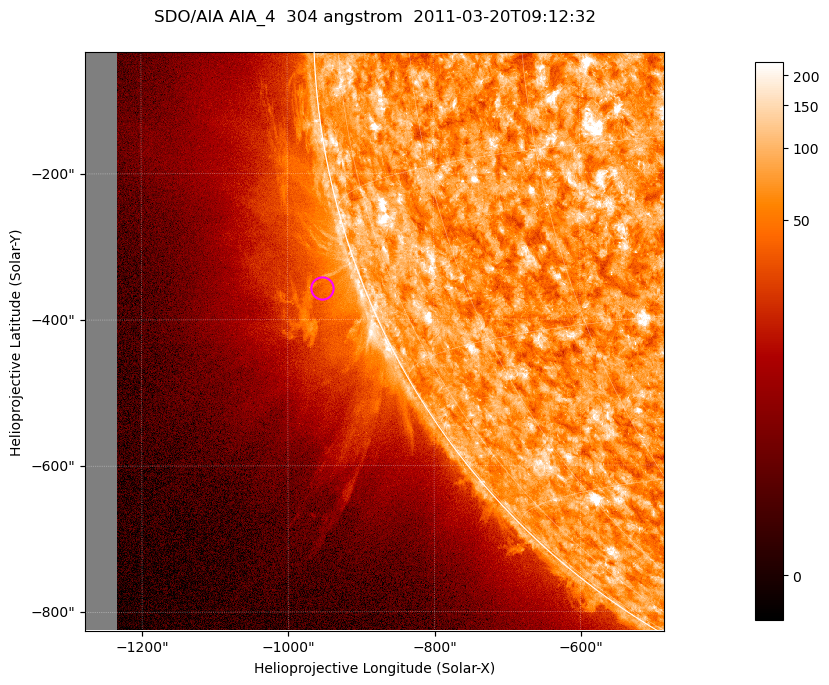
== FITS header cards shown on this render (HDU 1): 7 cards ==
TELESCOP= 'SDO/AIA '           / For AIA: SDO/AIA
INSTRUME= 'AIA_4   '           / For AIA: AIA_ATA1, AIA_ATA2, AIA_ATA3 or AIA_AT
WAVELNTH=                  304 / [angstrom] Wavelength
WAVEUNIT= 'angstrom'           / Wavelength unit: angstrom
DATE-OBS= '2011-03-20T09:12:32.123' / [ISO] Date when observation started; ISO 8
CTYPE1  = 'HPLN-TAN'           / CTYPE1; Typically HPLN
CTYPE2  = 'HPLT-TAN'           / CTYPE2; Typically HPLT

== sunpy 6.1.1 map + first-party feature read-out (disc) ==
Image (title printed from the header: SDO/AIA AIA_4  304 angstrom  2011-03-20T09:12:32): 1320 x 1320 px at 0.6 arcsec/px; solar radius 964 arcsec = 1605 px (partial field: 9.1% of the solar disc is inside the frame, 42% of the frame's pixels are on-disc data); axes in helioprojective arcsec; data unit not stated in the header (colour bar unlabelled)
Orientation: roll -0.132 deg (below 1 deg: not rotated)
Missing data: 5.5% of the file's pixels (0.0% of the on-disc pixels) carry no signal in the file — blank (NaN) pixels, whole columns, Tx -1278..-1232 arcsec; drawn neutral grey and excluded from every search
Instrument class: DISC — disc imager (sunpy class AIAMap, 304 A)
Bright regions (active regions / flare kernels): reference = the on-disc median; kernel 11 px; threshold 5 sigma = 117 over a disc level ~73.2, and >= 1.15x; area >= 1742 px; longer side >= 16 px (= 9.6 arcsec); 0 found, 0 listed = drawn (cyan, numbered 1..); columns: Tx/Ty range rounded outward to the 2 arcsec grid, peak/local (2 s.f.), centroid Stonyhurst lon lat
Off-limb structures (1.02-1.3 R_sun): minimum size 400 px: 5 found; the strongest spans PA ~100..120 deg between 1.02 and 1.15 R_sun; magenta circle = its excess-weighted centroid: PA ~110 deg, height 1.06 R_sun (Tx ~-952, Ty ~-358 arcsec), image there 1.8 x the reference